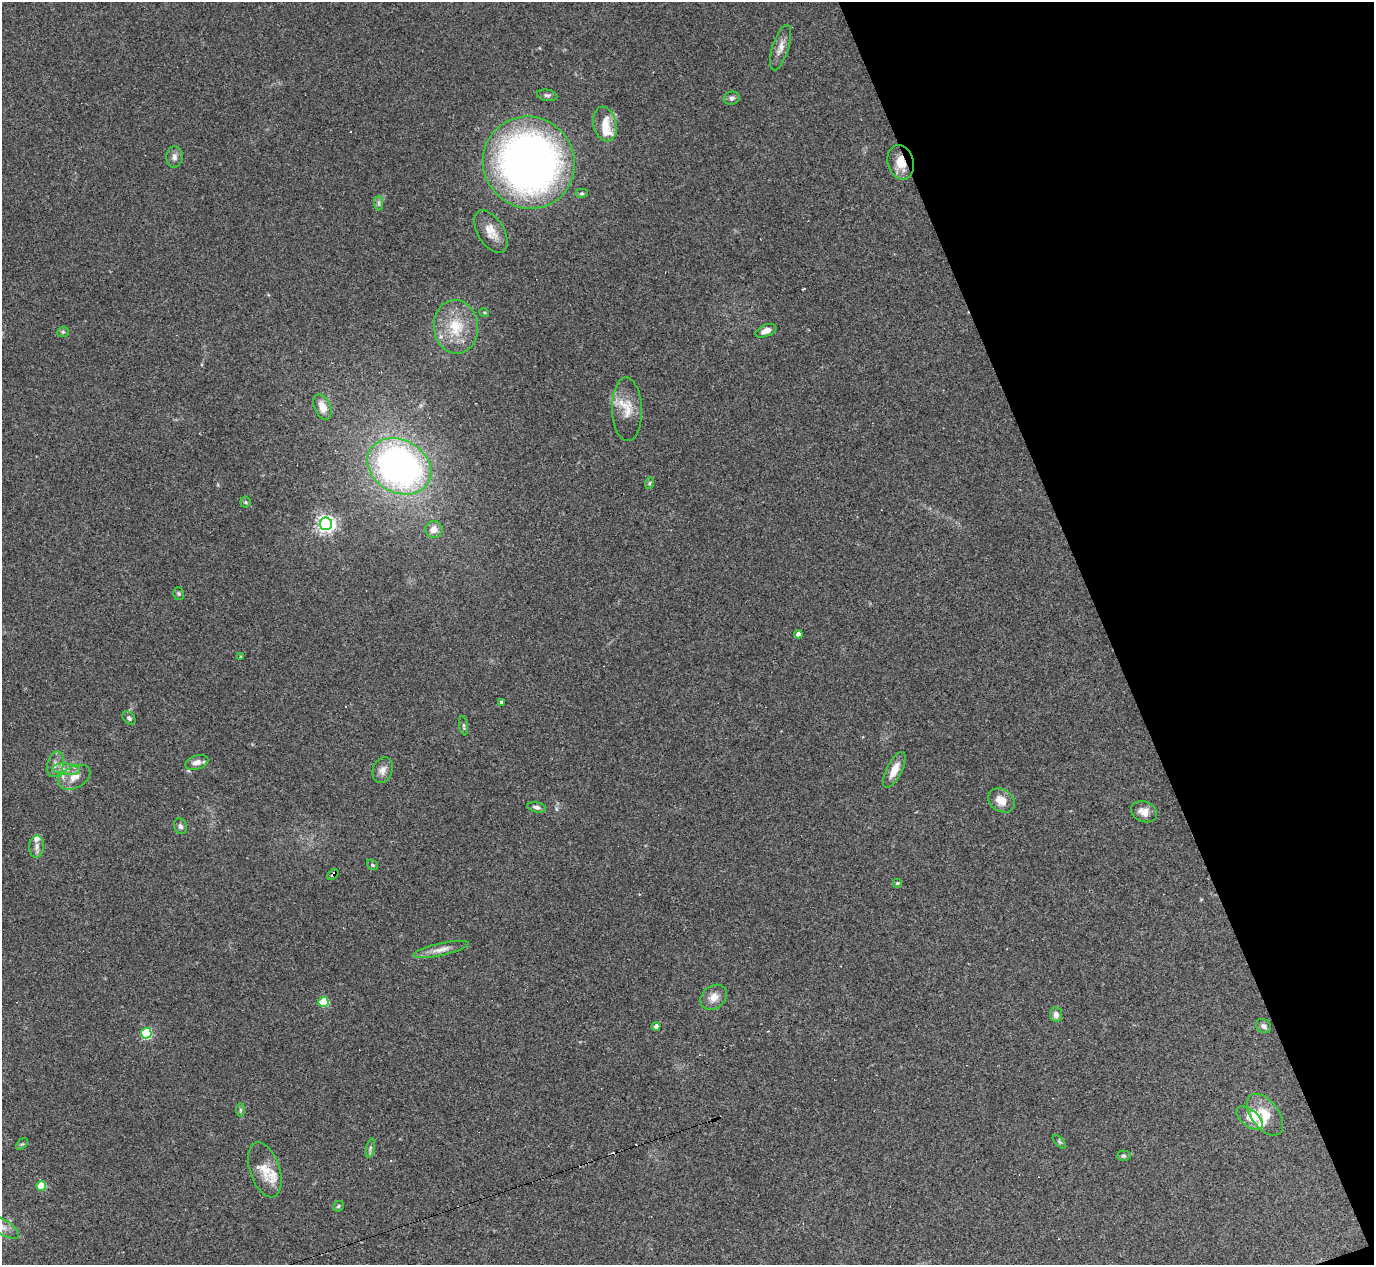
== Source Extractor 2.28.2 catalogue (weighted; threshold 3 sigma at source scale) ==
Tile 12 of 4 x 4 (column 4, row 3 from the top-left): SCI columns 4117-5488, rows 1538-2800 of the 5488 x 5473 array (HDU 1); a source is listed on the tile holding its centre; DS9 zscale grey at full resolution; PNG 1376 x 1267 px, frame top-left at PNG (2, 2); each listed source drawn as its Kron ellipse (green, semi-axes under 4 px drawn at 4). Shown black and unused: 20% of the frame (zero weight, under 3 of 4 exposures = <1% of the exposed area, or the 3 px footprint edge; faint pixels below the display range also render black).
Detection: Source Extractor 2.28.2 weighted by HDU 2 'WHT'; one run over the whole footprint, this tile lists its part. Background 0.16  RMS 0.0052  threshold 0.0233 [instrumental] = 3 sigma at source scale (4.5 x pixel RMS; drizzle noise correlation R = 1.50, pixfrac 1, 0.05/0.05 arcsec/px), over >= 5 px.
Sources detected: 66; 2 cosmic-ray / hot-pixel residue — neither listed nor drawn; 5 inside a brighter listed object's ellipse — not listed separately; the other 59 listed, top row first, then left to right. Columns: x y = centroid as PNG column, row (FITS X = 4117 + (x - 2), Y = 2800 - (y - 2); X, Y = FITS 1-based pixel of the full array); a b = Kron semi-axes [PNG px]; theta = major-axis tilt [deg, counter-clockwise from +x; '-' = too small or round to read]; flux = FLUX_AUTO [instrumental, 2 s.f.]
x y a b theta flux
780 47 24 8 72 4.5
547 95 10 5 -10 1.3
732 98 8 6 15 1.4
605 124 17 11 -76 10
174 157 11 8 84 2.4
901 162 17 13 -73 8.9
529 163 47 45 -48 300
582 193 6 4 -1 0.79
379 203 7 4 -89 1.2
491 231 24 13 -58 7.4
484 312 5 3 - 0.53
456 327 27 22 -85 19
766 331 11 6 22 3
63 332 6 5 - 0.82
322 407 13 8 -66 5.7
627 409 32 15 -88 10
399 466 33 26 -29 190
650 483 6 4 71 0.73
245 502 5 5 - 0.78
326 524 6 6 - 220
434 529 8 8 - 4.3
179 593 6 5 - 0.82
798 634 4 4 - 2.9
241 657 3 3 - 0.49
501 702 3 3 - 10
129 718 7 5 -45 1.4
464 726 10 3 -81 0.83
197 762 12 7 17 3.5
55 764 13 8 76 3.5
66 769 14 5 -5 3.4
383 770 13 9 69 3.5
894 770 20 7 63 6.1
74 777 17 11 28 5.9
1001 800 14 11 -36 7.1
537 807 9 5 -12 1.9
1144 812 13 10 -24 4.7
180 826 8 6 -71 1.7
37 847 11 7 84 2.7
372 865 6 4 -40 0.85
333 874 6 3 39 1.4
897 883 4 4 - 0.7
441 949 28 6 12 4.4
714 997 14 11 41 4.9
323 1002 5 5 - 23
1056 1015 7 6 - 3.1
656 1026 4 4 - 1.9
1263 1026 8 6 -37 1.8
146 1033 5 5 - 47
240 1110 7 4 90 0.84
1265 1115 24 13 -53 9.7
1249 1118 16 8 -39 4
1059 1142 8 3 -45 0.69
22 1144 7 4 43 0.76
370 1148 9 4 77 1.1
1123 1156 7 5 -1 0.94
265 1170 28 15 -71 9.8
41 1186 5 4 - 18
338 1206 6 4 43 0.85
2 1226 20 7 -32 4.1
Overlapping masked pixels (flux is a lower limit): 2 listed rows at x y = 901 162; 333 874
Isophote crosses this tile's border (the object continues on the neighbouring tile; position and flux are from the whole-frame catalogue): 1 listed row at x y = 2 1226